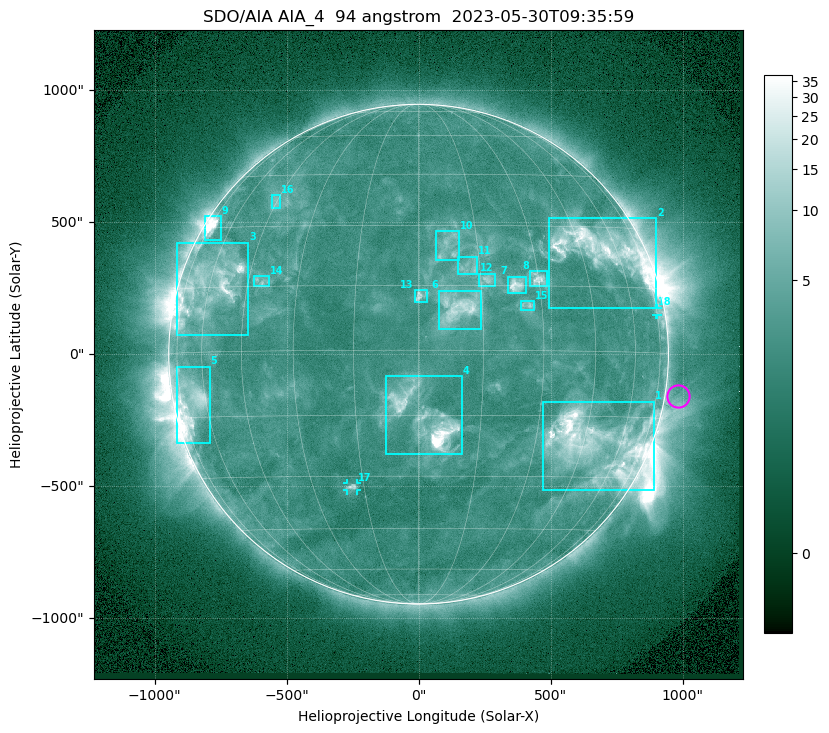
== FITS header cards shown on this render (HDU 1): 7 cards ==
TELESCOP= 'SDO/AIA '           / For AIA: SDO/AIA
INSTRUME= 'AIA_4   '           / For AIA: AIA_ATA1, AIA_ATA2, AIA_ATA3 or AIA_AT
WAVELNTH=                   94 / [angstrom] Wavelength
WAVEUNIT= 'angstrom'           / Wavelength unit: angstrom
DATE-OBS= '2023-05-30T09:35:59.122' / [ISO] Date when observation started; ISO 8
CTYPE1  = 'HPLN-TAN'           / CTYPE1: HPLN
CTYPE2  = 'HPLT-TAN'           / CTYPE2: HPLT

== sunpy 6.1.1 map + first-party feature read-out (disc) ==
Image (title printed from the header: SDO/AIA AIA_4  94 angstrom  2023-05-30T09:35:59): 1024 x 1024 px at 2.4 arcsec/px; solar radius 947 arcsec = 394 px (full disc in frame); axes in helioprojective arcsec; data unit not stated in the header (colour bar unlabelled)
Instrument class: DISC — disc imager (sunpy class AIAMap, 94 A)
Bright regions (active regions / flare kernels): reference = the median radial profile (limb darkening/brightening removed); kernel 9 px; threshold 5 sigma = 3.87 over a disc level ~2.56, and >= 1.15x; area >= 12 px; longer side >= 9 px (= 22 arcsec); searched inside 0.97 R_sun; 18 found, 18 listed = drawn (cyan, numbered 1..; 2 of them under ~33 arcsec drawn as corner ticks so the feature stays visible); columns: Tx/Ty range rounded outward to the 5 arcsec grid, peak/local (2 s.f.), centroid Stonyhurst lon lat
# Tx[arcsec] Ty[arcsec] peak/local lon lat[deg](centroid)
1 470..895 -515..-180 15 +49 -22
2 495..900 175..515 11 +53 +24
3 -915..-645 75..425 10 -60 +15
4 -125..165 -380..-85 27 +2 -16
5 -920..-790 -335..-45 7.4 -67 -11
6 80..240 95..240 6.7 +9 +10
7 335..405 230..295 8 +24 +15
8 420..490 255..315 7.3 +30 +17
9 -810..-745 430..525 14 -71 +30
10 65..155 355..465 3.7 +7 +25
11 150..225 305..370 3.6 +12 +19
12 230..290 255..305 4.6 +17 +16
13 -15..35 200..245 4.5 +0 +13
14 -625..-565 255..295 3.7 -41 +16
15 385..440 165..205 3.9 +26 +10
16 -560..-520 550..605 3.1 -45 +37
17 -270..-230 -515..-490 4.8 -18 -33
18 900..905 145..175 2.3 +75 +10
Off-limb structures (1.02-1.3 R_sun): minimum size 162 px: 2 found; the strongest spans PA ~225..305 deg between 1.02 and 1.3 R_sun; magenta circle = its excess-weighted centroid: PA ~260 deg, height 1.05 R_sun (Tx ~985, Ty ~-155 arcsec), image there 1.6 x the reference